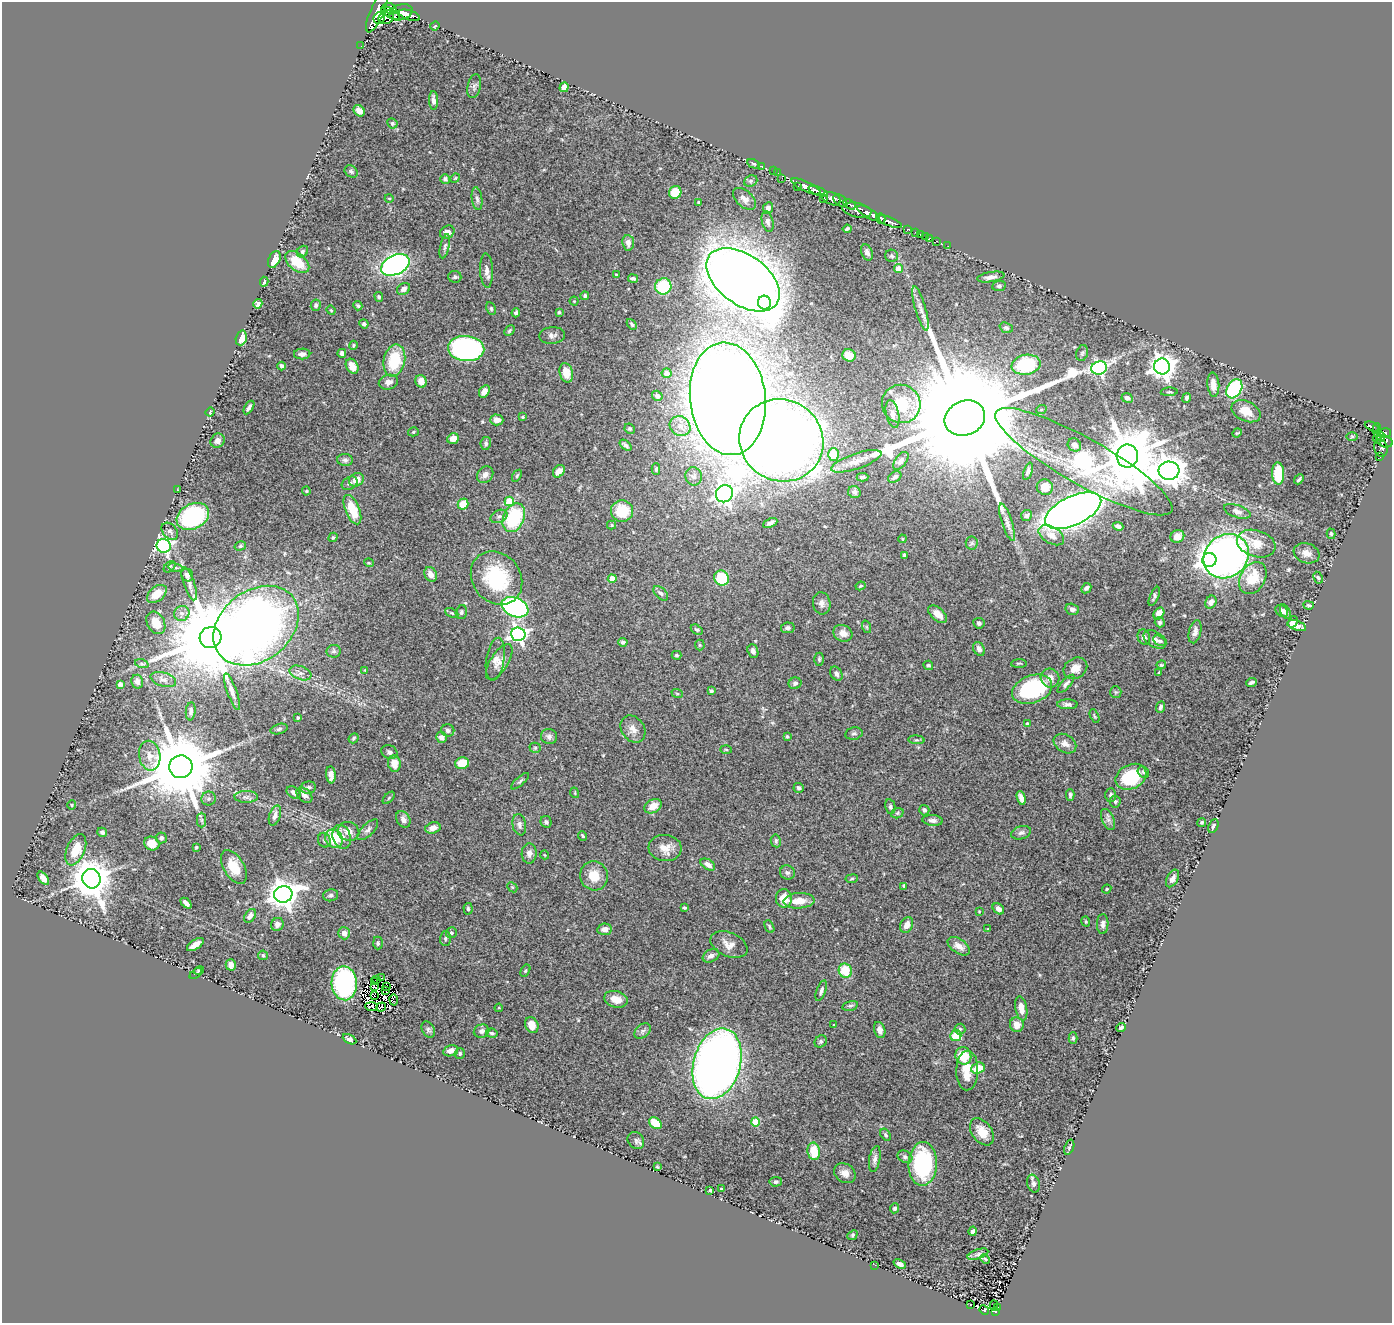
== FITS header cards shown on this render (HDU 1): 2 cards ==
NAXIS1  =                 1390
NAXIS2  =                 1321

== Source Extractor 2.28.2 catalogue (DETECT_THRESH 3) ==
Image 1390 x 1321 px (HDU 1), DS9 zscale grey, 1 PNG px = 1 image px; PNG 1394 x 1325 px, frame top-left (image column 1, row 1321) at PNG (2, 2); each listed source drawn as its Kron ellipse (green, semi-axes under 4 px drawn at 4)
Background 0.944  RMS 0.041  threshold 0.124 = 3 sigma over >= 5 px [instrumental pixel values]
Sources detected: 450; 9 with non-positive FLUX_AUTO (blend fragments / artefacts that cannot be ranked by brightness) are neither listed nor drawn; the other 441 listed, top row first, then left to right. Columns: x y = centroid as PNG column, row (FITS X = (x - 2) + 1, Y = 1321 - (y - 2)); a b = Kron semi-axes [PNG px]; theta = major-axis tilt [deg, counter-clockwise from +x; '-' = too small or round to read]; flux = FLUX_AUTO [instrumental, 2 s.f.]
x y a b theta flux
390 9 7 5 -32 1300
377 12 22 7 66 4000
401 12 12 7 17 2900
390 13 10 4 -33 1200
409 15 11 5 -17 1900
386 17 8 6 30 810
379 18 6 5 - 980
435 26 5 3 - 4.2
361 46 2 2 - 11
474 86 12 6 77 8.7
564 87 5 4 - 19
433 100 9 4 -88 13
359 111 6 5 - 16
392 123 5 5 - 5
754 164 6 4 -28 4
762 166 3 2 - 15
351 171 7 5 -40 5.3
773 171 2 2 - 5.5
778 173 2 2 - 11
455 178 5 4 - 2.5
782 178 3 2 - 14
445 179 5 5 - 9.2
751 181 7 5 22 5.4
797 187 3 2 - 120
806 187 16 5 -25 2200
818 191 10 4 -21 2200
675 192 6 6 - 51
389 198 4 3 - 2.2
477 199 11 5 -82 9
745 199 14 8 -42 16
823 199 2 2 - 35
831 199 10 6 -22 670
840 201 8 5 -39 890
699 202 3 2 - 3
849 204 7 3 -32 460
768 208 6 5 - 9.9
857 210 15 7 -11 1800
868 213 13 5 -32 3000
881 219 5 4 - 840
889 221 14 4 -22 2400
768 222 10 5 -75 8.2
847 229 4 3 - 4.6
907 229 4 3 - 350
447 232 7 6 - 14
916 233 4 3 - 110
920 234 2 2 - 11
925 236 3 2 - 33
930 238 3 2 - 9.7
937 241 3 2 - 24
628 243 8 6 -85 15
445 246 12 4 78 8.1
948 246 2 2 - 5.3
302 252 6 5 - 5.3
867 252 8 5 -67 11
892 256 6 6 - 6.3
274 259 9 5 65 30
297 262 14 8 -40 62
395 265 15 9 26 940
898 269 4 4 - 36
487 270 17 6 -88 16
616 274 3 2 - 2.4
455 277 7 6 - 6.3
991 277 14 5 10 15
633 278 5 3 - 6.1
743 280 41 25 -36 7200
264 282 5 2 - 4.3
663 286 8 8 - 130
999 286 7 5 8 5.8
404 289 7 5 36 11
585 296 4 4 - 5.5
379 297 5 4 - 5.2
574 301 4 4 - 2.7
764 303 7 6 - 170
258 304 5 4 - 7.7
316 305 6 5 - 6
358 306 5 4 - 4.9
920 308 23 5 -74 20
491 309 7 4 -64 4.2
331 310 5 4 - 2.7
559 312 3 3 - 5.1
516 313 4 3 - 6.4
364 324 5 4 - 6.9
632 324 6 4 -49 4.6
1006 328 7 5 -20 5.3
509 331 6 4 46 4.3
552 335 13 8 6 13
241 338 7 5 72 33
353 345 5 4 - 3.2
466 348 18 12 -5 660
342 353 4 4 - 11
1082 353 8 5 74 5.8
302 354 8 5 0 12
849 355 7 6 - 26
394 360 16 10 78 120
1026 365 14 10 11 180
282 366 4 3 - 7.8
352 366 8 6 -59 29
1162 366 8 8 - 2700
1099 368 8 6 20 570
566 373 10 6 -75 40
667 373 5 5 - 26
421 381 6 5 - 18
388 382 10 7 17 16
1213 385 12 6 -85 26
1234 389 10 7 59 290
484 391 7 5 59 21
1169 392 8 4 3 4.6
657 396 5 5 - 8.2
1127 398 6 4 -25 9.2
1187 398 5 4 - 6
728 399 56 38 -84 9200
901 404 19 19 - 100
249 407 7 3 58 7.5
1041 410 5 3 - 2.8
1246 411 15 10 -25 40
210 412 4 3 - 2.4
893 414 14 6 -78 14
522 417 3 2 - 2.6
965 418 21 17 22 160000
497 420 6 5 - 19
680 426 11 9 -35 24
1372 426 7 4 -24 220
630 429 5 4 - 4.3
1377 430 7 3 86 280
413 432 5 4 - 3.7
1237 433 5 4 - 2.9
1385 433 6 4 14 480
1352 436 6 4 1 3.3
1381 437 4 3 - 130
1378 438 6 3 -87 140
453 439 6 5 - 22
781 440 43 40 -35 3700
218 441 7 6 - 12
1384 441 8 5 -21 320
486 444 6 5 - 6.4
626 445 7 4 -41 7.7
1074 445 7 6 - 18
1381 448 8 6 -74 210
833 454 6 5 - 61
1127 456 11 10 - 19000
1380 457 3 2 - 21
345 460 8 6 -1 7.5
856 461 26 7 19 29
901 461 10 5 54 11
1084 462 101 23 -29 560
656 469 5 4 - 4.6
559 471 7 5 50 19
1028 471 9 4 70 7.6
1169 471 10 9 - 4700
1278 473 11 6 -88 120
485 475 9 7 51 15
517 476 6 3 58 3.2
694 476 9 8 - 12
862 477 6 3 1 5.1
895 477 7 5 33 7.9
1299 479 5 2 - 4.8
356 480 8 6 30 28
350 483 8 6 31 7.9
1045 487 8 8 - 40
178 490 2 2 - 1.7
306 491 4 4 - 2.9
854 492 6 6 - 8.5
724 494 9 8 - 1600
509 501 5 5 - 100
463 504 5 5 - 54
352 510 15 7 -68 69
622 511 11 10 - 96
1073 511 30 14 25 2800
1237 511 14 6 -19 13
193 516 17 12 28 350
499 516 9 6 24 9.3
1026 516 5 5 - 6.3
514 518 15 10 66 190
1007 522 19 5 -72 17
770 523 7 4 25 9.5
611 525 4 4 - 3.4
1118 526 5 4 - 8
170 531 10 7 -49 8.7
1331 534 5 4 - 4.1
1051 535 14 8 -31 22
1177 536 7 6 - 17
333 537 5 4 - 4.3
902 539 4 3 - 2.5
972 543 6 6 - 6.3
1256 544 20 13 -17 48
164 546 7 6 - 620
240 546 6 4 16 4.5
1307 553 13 10 -19 20
904 555 4 3 - 4.6
1226 556 24 21 41 1400
1209 560 7 7 - 1700
369 563 5 3 - 2.4
170 567 6 4 42 4.3
175 568 7 4 -9 6.4
431 574 7 6 - 18
187 575 6 6 - 11
496 578 28 24 -52 190
722 578 8 7 - 110
1253 578 17 12 60 75
1318 578 6 4 -62 4
612 579 4 4 - 49
189 584 17 5 -71 14
861 586 5 3 - 3.4
1086 588 6 4 46 6.7
661 593 9 5 -43 6.8
157 594 11 7 40 46
1154 596 10 4 67 5.4
1211 602 7 5 60 15
822 603 11 8 -81 15
1309 605 5 3 - 3.9
515 607 14 9 -24 730
1072 609 7 5 -17 11
1282 611 7 5 -38 10
461 612 7 5 75 5.3
1285 612 8 4 -63 8.4
182 613 8 7 - 13
452 613 7 4 -27 3.9
1159 613 6 5 - 22
938 614 11 6 -42 25
1160 622 5 5 - 5.9
1293 622 6 4 59 10
156 623 12 8 -61 46
979 623 6 5 - 7.2
256 626 47 35 38 3600
1297 626 10 4 -16 13
867 627 6 4 -71 3.5
788 628 7 5 10 6.1
697 630 6 4 -35 4.6
1195 632 12 6 76 13
843 633 10 8 -26 24
518 634 7 7 - 990
211 637 11 10 - 46000
1144 637 8 6 -70 11
1155 639 12 7 -32 15
1160 641 7 4 -27 6.1
623 642 4 4 - 8.9
700 645 5 5 - 3.7
979 649 7 5 -60 12
334 651 7 6 - 5.5
753 651 7 5 -68 11
676 655 5 4 - 3.7
495 659 21 9 81 22
819 659 6 4 90 4.5
499 662 20 9 57 25
1019 663 8 3 4 3.5
142 664 7 4 -18 4.7
928 665 5 4 - 4.4
1161 665 5 3 - 3.8
1075 668 12 10 32 27
365 670 4 4 - 2.3
1159 672 3 2 - 2.4
300 673 11 6 -20 12
836 674 7 5 -60 11
1050 678 10 9 - 18
163 680 13 7 -17 13
137 682 7 6 - 11
1251 682 5 3 - 6.1
795 683 6 5 - 8.2
120 684 4 4 - 14
1066 684 11 4 48 8.7
1032 689 21 13 20 290
711 691 4 3 - 4.5
232 692 19 4 -70 15
1116 692 6 5 - 4
677 693 6 3 -19 3.5
1067 704 10 5 -1 8.4
1160 707 6 4 66 7
191 711 9 5 84 7.7
1095 716 7 3 -63 3.2
298 718 4 3 - 5.8
1027 724 4 3 - 8.1
279 729 9 5 17 5.8
633 729 15 11 -55 22
448 730 6 6 - 9.4
854 733 9 6 12 6.7
441 737 5 5 - 15
549 737 8 7 - 10
787 737 3 3 - 4.1
354 738 5 4 - 5
916 740 8 3 -5 3.7
1065 744 12 8 -32 19
535 748 5 5 - 4.4
726 750 6 4 -2 2.8
389 752 8 6 -26 8.2
150 756 15 10 -79 27
462 763 7 6 - 49
394 764 8 6 -82 30
181 767 11 11 - 36000
1143 772 6 5 - 5.5
331 775 8 5 -85 14
1131 777 16 12 26 140
520 781 11 4 42 5.7
308 787 8 6 10 7
799 788 5 5 - 7.9
294 793 7 5 -39 10
575 793 5 3 - 2.7
304 795 9 6 -43 14
1070 795 6 3 89 5
1111 795 7 5 89 7.1
246 797 12 6 0 11
389 798 7 3 45 3.7
1021 798 7 4 -74 15
209 799 7 7 - 7.9
1115 801 6 5 - 5.8
72 805 5 3 - 2.5
653 806 9 6 30 27
890 807 7 5 -78 5.6
924 810 5 5 - 7.2
897 813 6 5 - 4.8
275 815 10 5 71 14
403 819 9 6 -60 12
202 820 7 4 90 5.9
933 820 10 5 -5 11
1108 820 11 6 -66 11
546 822 6 5 - 7.4
1202 822 5 4 - 3.9
519 825 11 6 -80 10
1213 826 7 4 64 6.8
433 828 8 5 15 18
368 830 13 6 45 11
348 831 11 9 -22 25
102 832 5 4 - 6
1021 833 10 6 16 9.1
583 836 5 3 - 3.6
342 837 12 9 -72 21
161 838 5 5 - 7.3
334 838 9 8 - 92
324 840 7 6 - 7.6
776 841 6 5 - 5.8
152 844 8 7 - 43
196 847 4 3 - 3.3
665 848 16 13 -6 34
76 850 16 9 66 62
529 853 10 7 88 15
545 855 4 3 - 2.1
708 864 8 5 -33 16
234 867 19 10 -60 61
787 873 8 7 - 8.7
594 876 15 14 - 48
43 878 7 4 -52 20
1172 878 9 5 63 11
91 879 10 9 - 8300
852 879 6 3 9 3.1
904 886 4 4 - 3.1
512 887 6 4 -43 3.7
1107 889 5 3 - 3.7
283 894 9 8 - 3800
331 895 8 6 14 8.2
784 898 9 8 - 43
799 901 15 7 4 41
186 903 6 4 -43 12
684 908 3 3 - 3.5
468 909 6 4 -87 4.9
998 909 6 4 -42 15
979 911 3 2 - 2.1
250 916 8 5 55 13
1086 921 5 3 - 2.9
277 924 7 6 - 12
1103 924 10 5 88 10
907 925 8 6 64 21
769 927 6 4 -62 4.2
605 929 7 5 9 17
988 929 3 2 - 1.7
344 933 6 6 - 15
451 933 5 5 - 6
445 938 7 5 88 6.1
378 943 6 5 - 5.2
195 945 10 4 34 21
729 945 19 12 -23 27
959 946 13 7 -34 23
263 955 5 4 - 3
711 956 9 6 31 13
231 965 5 5 - 13
199 970 5 3 - 3.1
525 971 6 4 58 3.5
845 971 7 6 - 75
196 974 7 3 39 2.7
382 978 3 2 - 1.8
377 980 3 2 - 0.43
374 982 4 2 - 2
344 983 17 12 -86 420
374 987 3 2 - 1.6
386 987 4 2 - 2
386 990 2 2 - 0.57
821 991 11 4 70 8.7
374 995 4 2 - 1.8
616 999 12 8 -17 32
394 1000 5 3 - 11
850 1006 8 4 12 5.2
372 1007 6 4 -5 8.9
381 1007 5 2 - 0.79
499 1008 4 3 - 2.9
1021 1008 12 6 -80 28
532 1025 8 6 -66 32
834 1025 3 3 - 3
1017 1025 7 6 - 22
1121 1027 5 3 - 6.6
428 1029 9 6 -60 7.6
960 1029 5 5 - 5.4
880 1030 8 5 -75 15
482 1031 8 6 15 9.6
642 1031 9 6 42 8.5
492 1033 6 4 -10 6.4
956 1036 5 5 - 68
1073 1038 6 4 90 4.6
349 1039 7 4 -28 6.7
821 1041 7 5 45 6.3
451 1051 8 5 16 17
460 1053 5 5 - 5.2
963 1056 9 7 -68 67
717 1064 36 23 74 2600
978 1068 7 5 20 50
967 1071 20 11 89 50
756 1122 4 4 - 79
655 1123 7 5 -37 55
982 1132 15 10 -53 49
885 1135 7 4 -59 5.5
636 1141 9 7 -51 8.5
1069 1147 8 4 70 3.7
814 1151 9 6 -80 62
905 1157 8 5 -27 6.7
875 1159 13 5 80 12
923 1164 22 14 88 290
657 1167 3 2 - 2.5
845 1173 11 9 -33 19
776 1182 6 5 - 5.6
1034 1184 9 6 -74 8.6
721 1189 3 2 - 2.7
710 1190 3 3 - 7.8
895 1208 5 4 - 6.5
973 1231 4 3 - 6
852 1235 5 4 - 4
978 1254 11 5 18 7.1
985 1259 5 3 - 2.6
900 1264 6 4 -22 11
875 1265 2 2 - 14
970 1305 2 2 - 3
994 1306 5 2 - 20
998 1307 3 2 - 4.8
984 1310 5 4 - 69
995 1312 4 3 - 56
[9 non-positive-flux detections neither listed nor drawn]